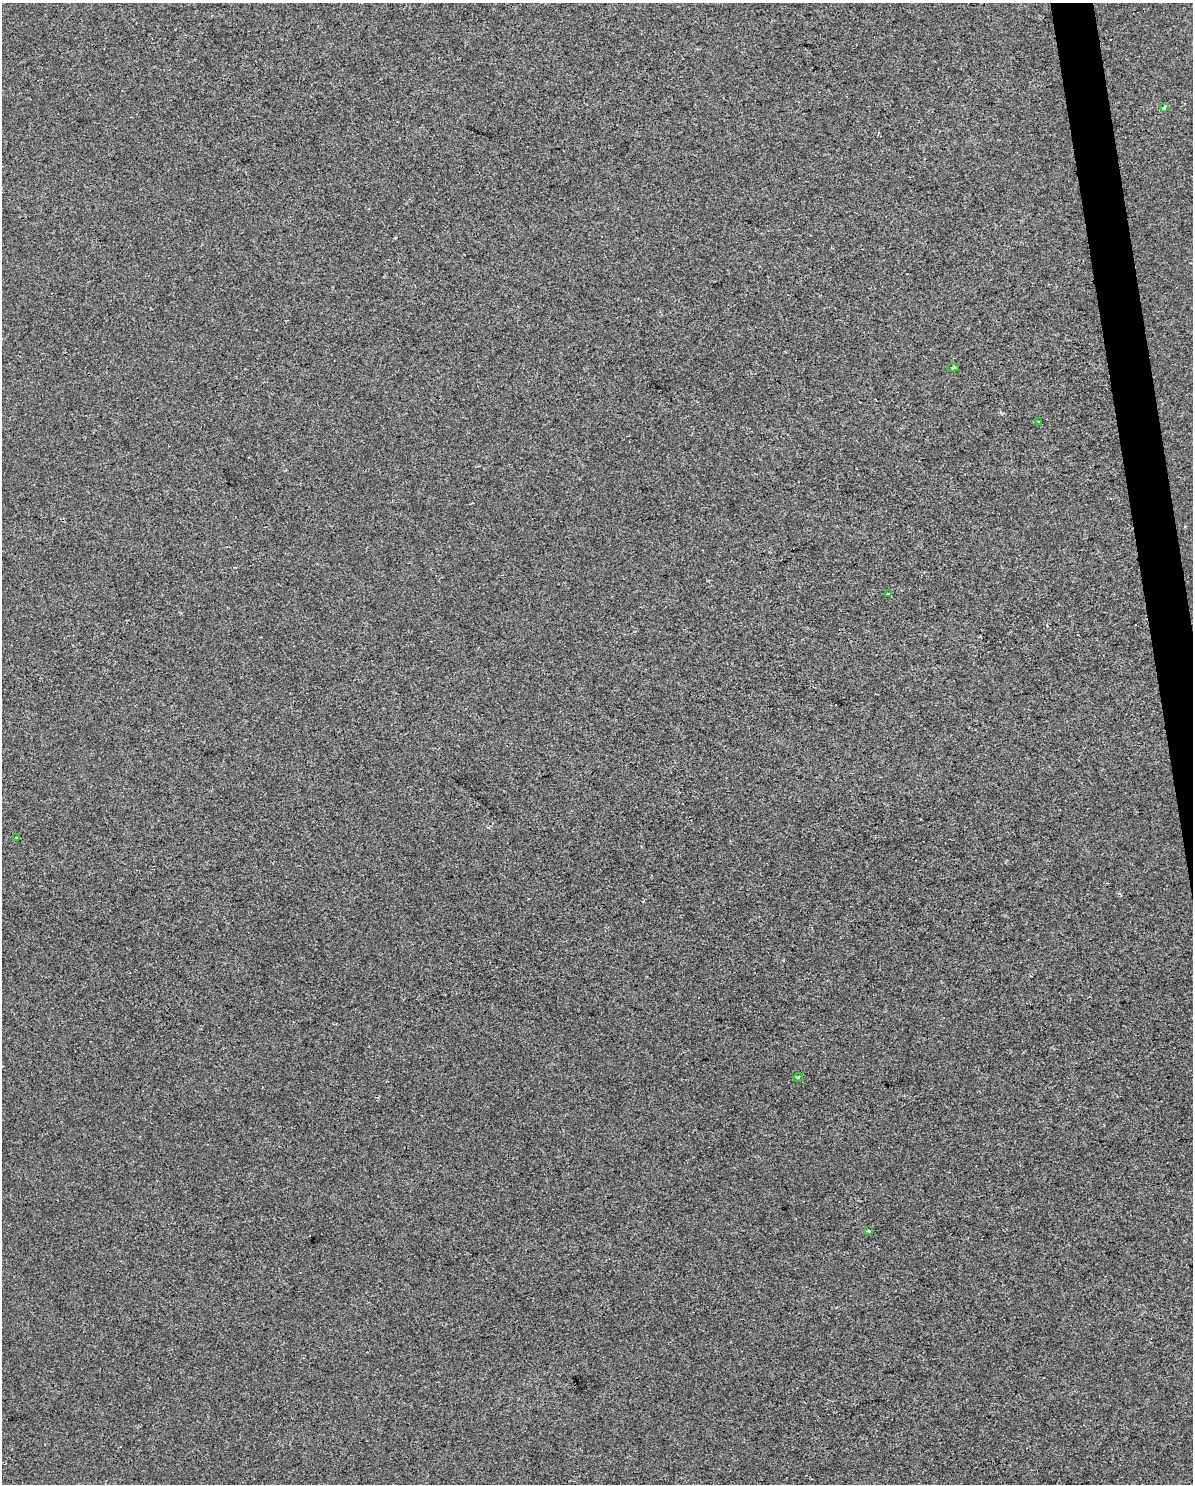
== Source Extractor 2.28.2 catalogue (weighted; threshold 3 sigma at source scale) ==
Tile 6 of 4 x 3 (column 2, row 2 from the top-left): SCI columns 1192-2382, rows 1546-3027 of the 4764 x 4529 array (HDU 1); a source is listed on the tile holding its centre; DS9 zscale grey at full resolution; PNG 1195 x 1486 px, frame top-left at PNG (2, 3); each listed source drawn as its Kron ellipse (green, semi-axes under 4 px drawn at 4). Shown black and unused: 2% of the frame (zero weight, under 2 of 3 exposures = <1% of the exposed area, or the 3 px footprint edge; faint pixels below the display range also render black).
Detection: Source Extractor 2.28.2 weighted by HDU 2 'WHT'; one run over the whole footprint, this tile lists its part. Background -5.27e-04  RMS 0.0042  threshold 0.0187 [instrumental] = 3 sigma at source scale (4.5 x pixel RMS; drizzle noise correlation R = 1.50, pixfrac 1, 0.0396/0.0396 arcsec/px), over >= 5 px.
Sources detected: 7; all 7 listed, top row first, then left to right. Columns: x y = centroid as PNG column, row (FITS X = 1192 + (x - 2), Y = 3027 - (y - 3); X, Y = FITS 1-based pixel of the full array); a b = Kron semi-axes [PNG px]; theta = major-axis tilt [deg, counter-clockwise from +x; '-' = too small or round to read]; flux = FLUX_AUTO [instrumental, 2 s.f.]
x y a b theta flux
1164 107 4 3 - 1.6
953 367 6 3 9 0.52
1039 422 3 3 - 0.73
889 594 3 3 - 0.55
16 838 4 3 - 0.42
798 1077 5 3 - 0.41
868 1231 4 3 - 0.56